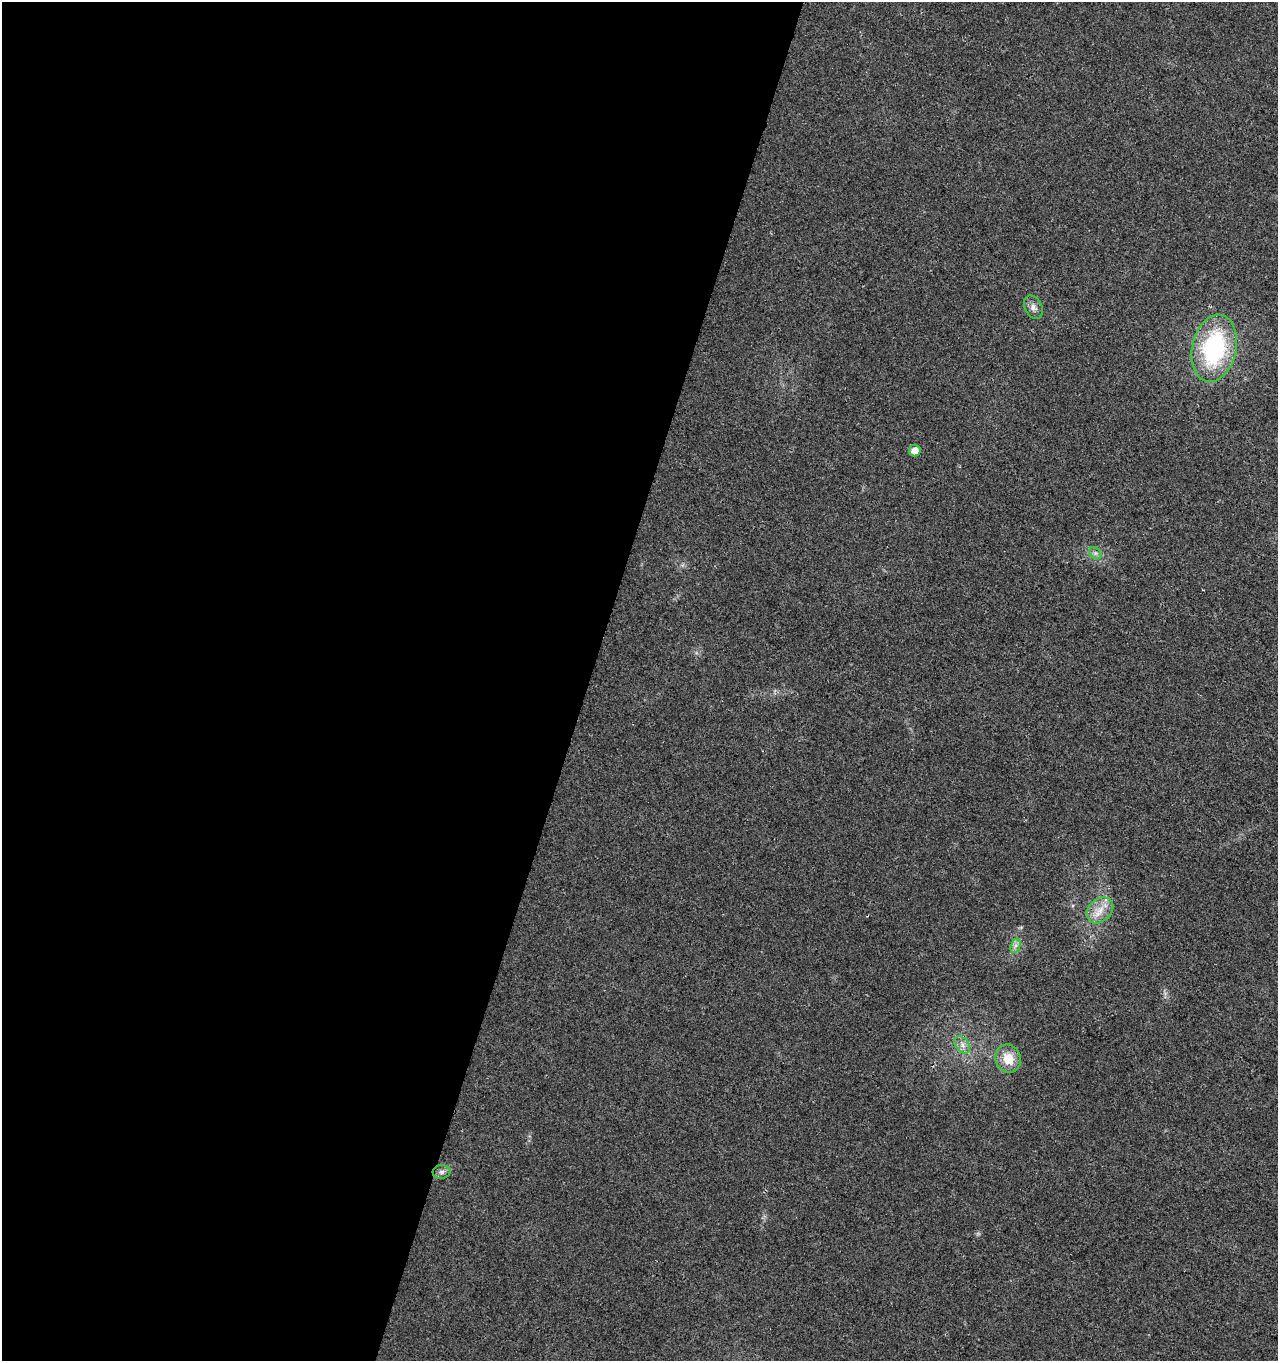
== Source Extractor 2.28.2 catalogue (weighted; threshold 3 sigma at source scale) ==
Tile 5 of 4 x 4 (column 1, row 2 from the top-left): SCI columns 279-1554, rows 2721-4079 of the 5596 x 5447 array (HDU 1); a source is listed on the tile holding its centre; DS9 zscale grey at full resolution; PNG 1280 x 1363 px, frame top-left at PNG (2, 2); each listed source drawn as its Kron ellipse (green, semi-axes under 4 px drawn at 4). Shown black and unused: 46% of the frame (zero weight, under 2 of 3 exposures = <1% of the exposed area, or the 3 px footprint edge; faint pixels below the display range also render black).
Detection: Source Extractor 2.28.2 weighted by HDU 2 'WHT'; one run over the whole footprint, this tile lists its part. Background 0.0179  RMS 0.0078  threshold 0.0351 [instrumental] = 3 sigma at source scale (4.5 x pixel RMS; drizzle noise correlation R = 1.50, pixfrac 1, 0.0396/0.0396 arcsec/px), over >= 5 px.
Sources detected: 9; all 9 listed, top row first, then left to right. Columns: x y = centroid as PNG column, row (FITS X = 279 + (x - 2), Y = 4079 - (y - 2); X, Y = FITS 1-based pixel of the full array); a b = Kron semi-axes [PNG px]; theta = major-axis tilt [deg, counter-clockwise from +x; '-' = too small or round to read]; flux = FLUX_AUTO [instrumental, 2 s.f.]
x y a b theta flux
1033 307 12 8 -62 4.3
1214 348 34 22 78 98
915 451 6 5 - 7.6
1095 553 7 5 -44 2.1
1100 910 15 11 43 10
1015 946 7 4 71 2.6
962 1045 9 6 -53 3.8
1008 1059 14 12 -70 15
442 1172 9 6 2 2.7